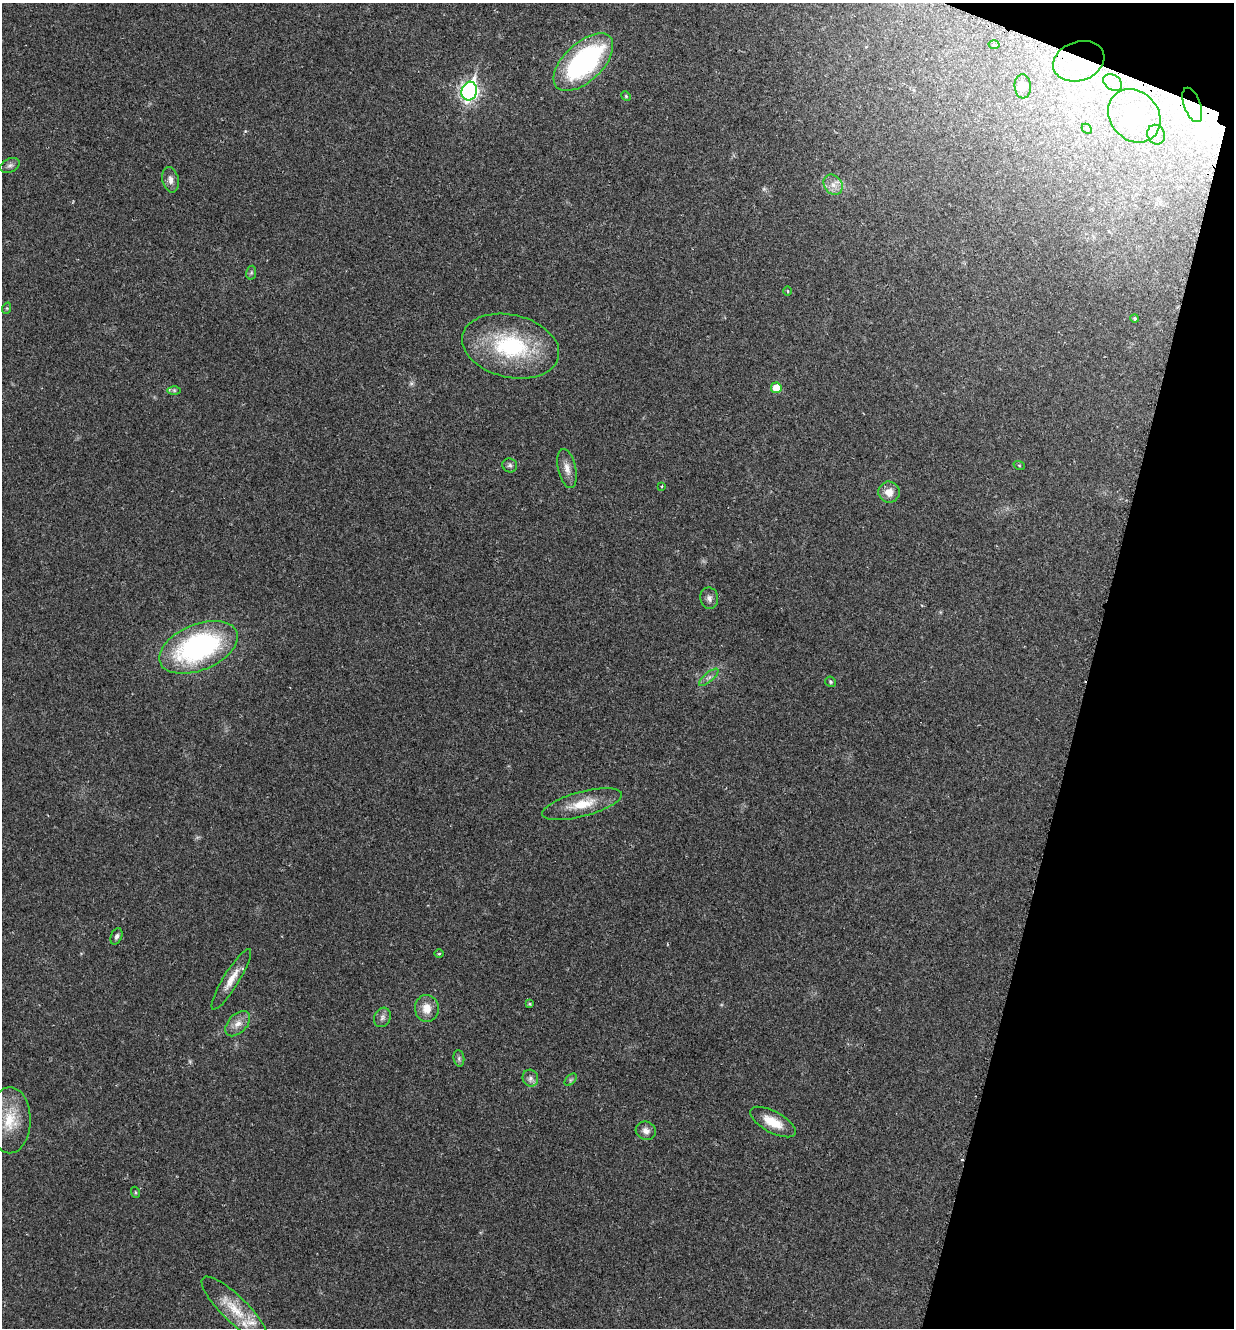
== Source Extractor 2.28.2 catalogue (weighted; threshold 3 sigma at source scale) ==
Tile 8 of 4 x 4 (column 4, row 2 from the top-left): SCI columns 3839-5070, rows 2665-3990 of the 5340 x 5326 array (HDU 1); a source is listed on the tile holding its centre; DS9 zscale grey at full resolution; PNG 1236 x 1330 px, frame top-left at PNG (2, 3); each listed source drawn as its Kron ellipse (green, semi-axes under 4 px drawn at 4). Shown black and unused: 13% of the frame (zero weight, under 2 of 3 exposures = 2% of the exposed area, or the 3 px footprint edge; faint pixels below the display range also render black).
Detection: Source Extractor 2.28.2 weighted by HDU 2 'WHT'; one run over the whole footprint, this tile lists its part. Background 0.0392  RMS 0.0041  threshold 0.0185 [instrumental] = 3 sigma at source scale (4.5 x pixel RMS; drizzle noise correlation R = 1.50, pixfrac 1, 0.05/0.05 arcsec/px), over >= 5 px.
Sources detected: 55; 2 too faint to see at this stretch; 3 inside a brighter object's white glare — neither listed nor drawn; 4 inside a brighter listed object's ellipse — not listed separately; the other 46 listed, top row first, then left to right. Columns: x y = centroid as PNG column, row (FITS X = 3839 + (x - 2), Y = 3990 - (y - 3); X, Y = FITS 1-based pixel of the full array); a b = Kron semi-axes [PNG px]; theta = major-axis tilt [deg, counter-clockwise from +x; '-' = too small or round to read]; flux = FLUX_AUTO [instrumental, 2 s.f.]
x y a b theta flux
994 45 5 3 - 0.44
1079 61 26 19 19 21
583 62 37 19 43 74
1113 82 10 7 -35 2.3
1023 86 12 8 -85 2.2
469 91 9 7 73 140
626 96 5 4 - 0.48
1192 105 18 8 -70 6.7
1134 116 28 24 -48 19
1087 129 6 4 -46 0.59
1156 135 10 8 -67 2.4
10 165 10 7 24 1.4
171 180 13 8 -77 2.4
833 185 11 9 -53 3.1
251 273 7 5 78 0.67
788 291 4 3 - 0.35
7 308 6 3 72 0.5
1135 319 4 4 - 0.54
511 346 49 31 -13 41
776 388 5 5 - 7
174 390 6 4 -1 0.68
510 465 7 7 - 1.1
1019 465 6 3 -19 0.42
567 468 20 9 -77 3.6
662 486 3 3 - 0.57
889 492 11 10 - 3.8
709 598 11 9 -81 2
198 647 41 23 22 80
709 677 12 4 40 1.5
830 682 5 5 - 0.6
582 804 41 12 15 11
116 936 9 5 68 1.2
439 954 4 3 - 0.41
231 979 35 8 58 5.7
530 1004 4 3 - 0.49
427 1008 13 12 - 5.1
382 1017 10 8 63 1.6
238 1024 15 9 47 3.5
459 1058 8 5 -84 0.89
530 1078 8 7 - 1.7
571 1080 7 4 46 0.75
10 1120 33 20 90 15
773 1122 25 10 -28 8.3
646 1131 10 9 - 2.3
135 1192 5 3 - 0.43
235 1309 45 13 -44 13
Overlapping masked pixels (flux is a lower limit): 2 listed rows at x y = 1079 61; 1192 105